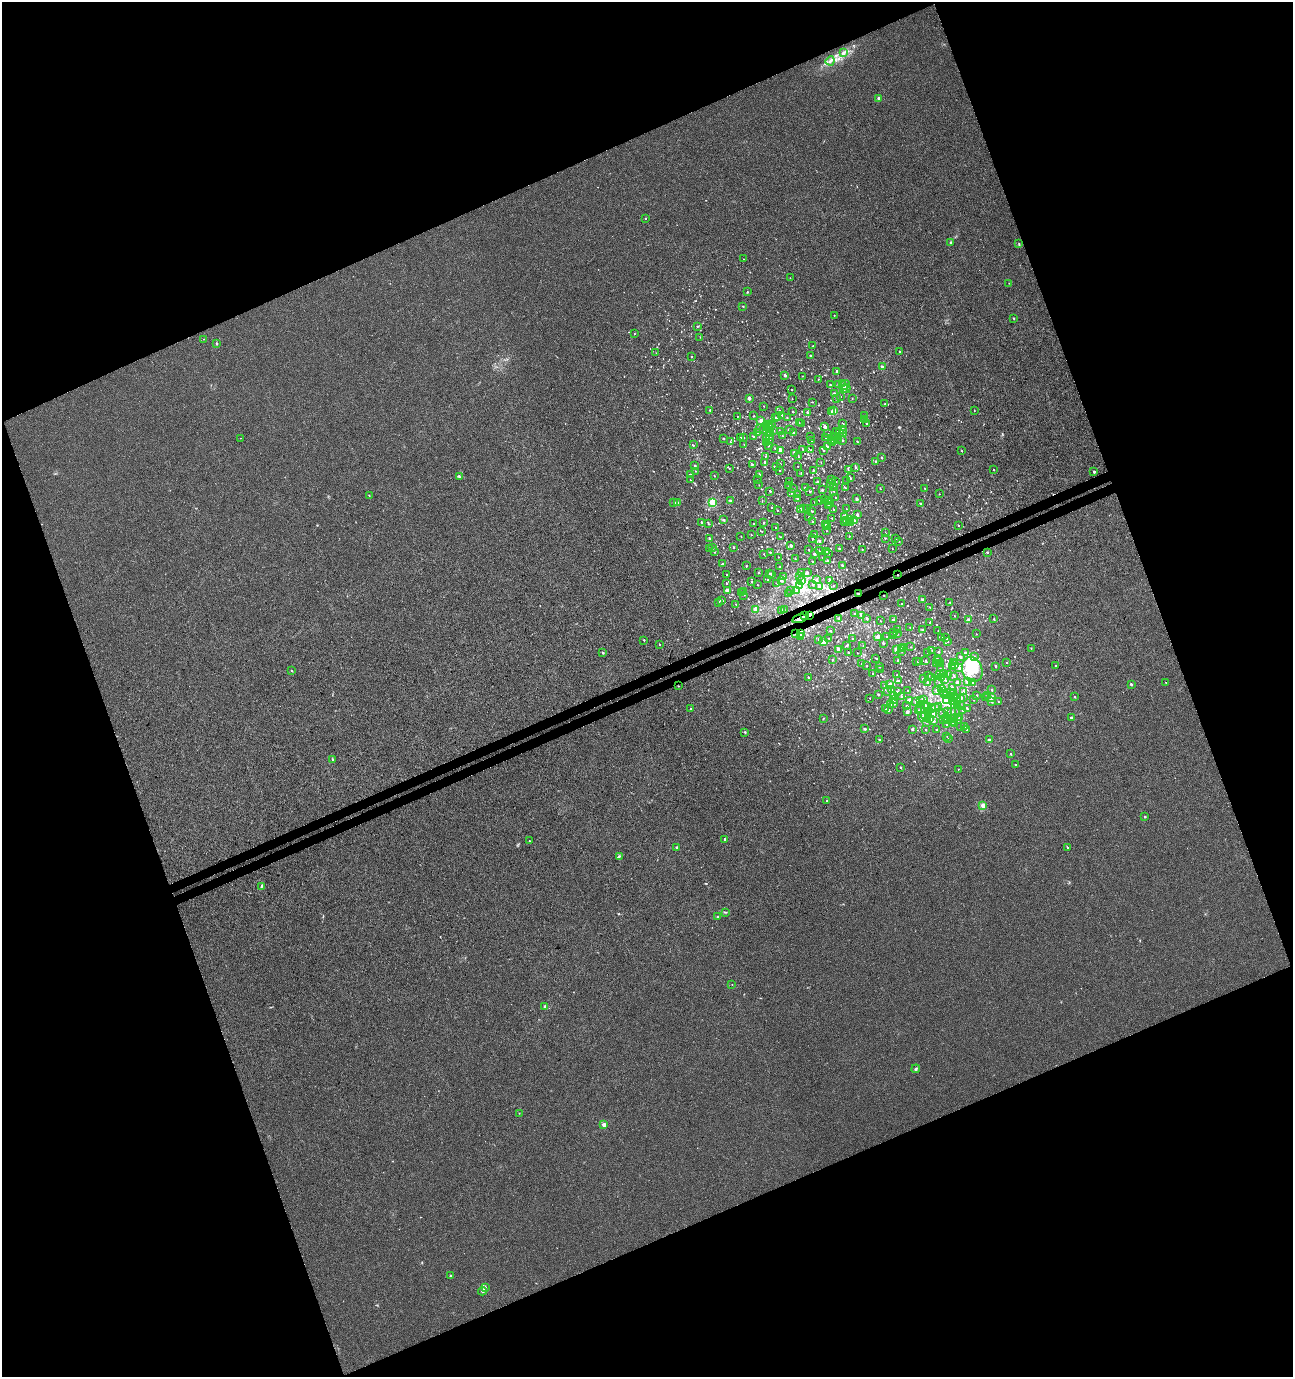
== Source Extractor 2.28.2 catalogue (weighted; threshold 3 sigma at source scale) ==
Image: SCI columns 153-5313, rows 47-5543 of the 5412 x 5593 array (HDU 1 of 3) = the unmasked area's bounding box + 8 px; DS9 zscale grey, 4 x 4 block average (1 PNG px = mean of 4 x 4 image px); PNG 1295 x 1379 px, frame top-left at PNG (2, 2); each listed source drawn as its Kron ellipse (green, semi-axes under 4 px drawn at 4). Shown black and unused: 42% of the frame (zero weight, under 3 of 4 exposures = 4% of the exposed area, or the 3 px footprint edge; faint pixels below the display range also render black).
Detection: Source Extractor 2.28.2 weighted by HDU 2 'WHT'. Background 0.00131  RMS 0.0027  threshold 0.0123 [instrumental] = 3 sigma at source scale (4.5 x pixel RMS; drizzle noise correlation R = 1.50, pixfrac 1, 0.0396/0.0396 arcsec/px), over >= 5 px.
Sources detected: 1100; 3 too faint to see at this stretch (4 x 4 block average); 9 inside a brighter object's white glare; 15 cosmic-ray / hot-pixel residue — neither listed nor drawn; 61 coinciding with a brighter row at this scale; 22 inside a brighter listed object's ellipse — not listed separately; of the other 990, all 500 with FLUX_AUTO >= 0.694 (the completeness limit of this list) listed and drawn (490 fainter detections not listed), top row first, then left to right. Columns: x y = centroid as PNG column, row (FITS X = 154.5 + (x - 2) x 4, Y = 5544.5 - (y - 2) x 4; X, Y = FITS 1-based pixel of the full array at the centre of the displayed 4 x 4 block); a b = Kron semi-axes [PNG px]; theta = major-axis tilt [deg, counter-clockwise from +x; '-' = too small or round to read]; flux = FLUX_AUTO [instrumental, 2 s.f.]
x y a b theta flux
843 53 4 2 - 1.5
830 61 5 2 - 3.2
879 98 2 2 - 11
645 218 2 2 - 1.3
950 243 2 2 - 1.7
1019 244 3 2 - 0.97
743 259 2 2 - 0.81
790 278 2 2 - 1
1009 283 2 2 - 0.73
747 292 2 2 - 2.7
743 306 2 2 - 1.9
834 315 2 2 - 1.2
1013 318 2 2 - 0.71
697 326 2 2 - 0.86
634 334 2 2 - 1.5
700 337 2 2 - 0.74
204 339 2 2 - 0.84
217 343 2 2 - 1.7
813 346 2 2 - 1.2
899 351 2 2 - 3
656 353 2 2 - 1.1
810 356 2 2 - 2.8
692 357 2 2 - 1.3
882 367 2 2 - 9.9
837 371 2 2 - 7.7
785 375 2 2 - 7
802 376 2 2 - 0.82
818 379 2 2 - 1.3
843 384 2 2 - 1.2
830 385 2 2 - 3.2
838 385 2 2 - 2
845 385 5 2 - 4.3
843 388 2 2 - 11
846 388 4 3 - 4.4
792 389 2 2 - 1.2
834 394 2 2 - 9.2
840 396 2 2 - 0.78
749 398 2 2 - 13
852 398 2 2 - 0.87
792 399 2 2 - 0.78
836 399 2 2 - 1.5
812 402 2 2 - 1.1
885 404 2 2 - 1.8
764 406 2 2 - 0.75
710 410 2 2 - 2.3
974 410 2 2 - 1
779 411 2 2 - 1.2
793 411 2 2 - 2.8
834 411 2 2 - 34
807 412 2 2 - 5.3
832 412 2 2 - 1.5
782 415 2 2 - 1.8
737 416 2 2 - 0.72
754 416 2 2 - 1.5
865 416 2 2 - 0.8
775 417 2 2 - 1.9
778 418 2 2 - 1.3
787 418 2 2 - 1.2
865 420 2 2 - 1.3
761 421 2 2 - 26
799 423 2 2 - 0.72
866 423 2 2 - 1.9
802 424 2 2 - 4.7
843 424 2 2 - 4.7
768 425 2 2 - 23
772 425 2 2 - 6
766 426 2 2 - 0.83
825 426 2 2 - 6.3
759 428 2 2 - 0.86
768 428 2 2 - 2.2
789 429 2 2 - 5.5
842 429 2 2 - 16
764 430 2 2 - 0.84
774 431 2 2 - 1.1
781 431 2 2 - 0.84
836 431 2 2 - 0.79
794 432 2 2 - 1.3
758 433 2 2 - 5.5
770 433 2 2 - 0.71
840 433 2 2 - 1
828 434 2 2 - 1.7
844 434 2 2 - 1.3
769 436 2 2 - 5.4
783 436 2 2 - 1.2
810 436 2 2 - 1.1
836 436 2 2 - 2.2
754 437 2 2 - 1
825 437 2 2 - 2.1
240 438 2 2 - 1
724 438 2 2 - 1.3
741 438 2 2 - 1.7
743 438 2 2 - 1.6
767 438 2 2 - 4.9
833 438 4 2 - 2
769 439 2 2 - 1
837 439 3 2 - 1.7
842 440 2 2 - 3.8
811 441 2 2 - 0.85
833 441 2 2 - 1.1
835 441 3 2 - 1.4
730 442 2 2 - 0.83
857 442 2 2 - 1.6
766 443 2 2 - 1.3
693 445 2 2 - 0.72
744 445 2 2 - 1.1
769 445 2 2 - 6.7
827 447 2 2 - 6.5
775 448 2 2 - 1
802 449 2 2 - 0.72
780 450 2 2 - 16
811 450 2 2 - 0.92
823 450 2 2 - 2.2
962 451 2 2 - 1.4
794 453 2 2 - 2.4
765 456 2 2 - 0.91
798 457 2 2 - 1.1
882 458 2 2 - 2.3
876 461 2 2 - 2.2
765 462 2 2 - 6.7
821 462 2 2 - 0.72
753 464 2 2 - 0.95
780 464 2 2 - 0.86
695 466 2 2 - 4.1
776 466 2 2 - 2.6
798 466 2 2 - 0.75
855 467 2 2 - 1.4
729 468 2 2 - 0.73
780 470 2 2 - 0.84
814 470 2 2 - 0.72
848 470 2 2 - 0.87
994 470 2 2 - 1.5
695 471 2 2 - 0.82
1094 472 2 2 - 6.3
801 473 2 2 - 1.1
759 474 2 2 - 1.1
690 475 2 2 - 7.4
714 476 2 2 - 1.4
459 477 4 2 - 1.8
850 478 2 2 - 2.2
690 480 2 2 - 0.84
758 480 2 2 - 0.84
831 480 2 2 - 1.4
847 480 2 2 - 0.75
789 481 2 2 - 1.9
818 482 2 2 - 10
835 482 2 2 - 0.78
831 484 2 2 - 0.7
759 485 2 2 - 0.73
789 486 2 2 - 0.97
834 487 2 2 - 0.72
805 488 2 2 - 2.5
846 488 2 2 - 0.77
880 488 2 2 - 1.1
925 488 2 2 - 0.85
793 489 2 2 - 1.3
822 490 2 2 - 3
770 491 2 2 - 2.1
810 491 2 2 - 2.2
833 491 2 2 - 0.79
791 493 2 2 - 1.6
798 494 2 2 - 2
939 494 2 2 - 0.71
369 495 2 2 - 1.5
836 497 2 2 - 0.99
798 498 2 2 - 8.4
856 499 2 2 - 8.3
762 500 2 2 - 0.87
819 500 2 2 - 2.9
824 500 2 2 - 0.79
730 501 2 2 - 8.8
829 501 2 2 - 0.8
674 502 2 2 - 6.7
677 502 2 2 - 5.2
712 502 2 2 - 80
815 502 2 2 - 2.1
920 503 2 2 - 4.3
830 504 2 2 - 2.5
828 505 2 2 - 0.73
771 507 2 2 - 0.69
800 509 2 2 - 6.6
804 509 2 2 - 1
807 509 2 2 - 0.77
833 509 2 2 - 0.81
847 509 2 2 - 1.4
777 510 2 2 - 1
812 511 2 2 - 2.5
857 515 2 2 - 8.4
844 516 2 2 - 6
809 517 2 2 - 1.2
832 518 2 2 - 1.2
724 520 2 2 - 4.9
850 520 2 2 - 1.4
854 520 2 2 - 7.1
812 521 2 2 - 0.91
844 521 2 2 - 1.9
847 521 2 2 - 2.6
702 522 2 2 - 3.9
764 523 2 2 - 2.3
851 523 2 2 - 6.5
708 524 2 2 - 0.94
754 524 2 2 - 1.4
826 524 2 2 - 2.7
958 525 2 2 - 1
828 526 2 2 - 1.2
776 528 2 2 - 0.71
762 531 2 2 - 0.77
827 531 2 2 - 0.86
885 533 2 2 - 0.78
815 534 2 2 - 0.86
751 535 2 2 - 0.98
741 536 2 2 - 0.99
849 536 2 2 - 1.3
781 537 2 2 - 1.3
709 538 2 2 - 5.2
813 538 2 2 - 0.84
885 538 2 2 - 2
896 538 2 2 - 1.3
819 540 2 2 - 1.2
899 541 2 2 - 1.4
791 546 2 2 - 11
713 547 2 2 - 1.7
734 547 2 2 - 1.8
710 548 2 2 - 0.75
892 548 2 2 - 0.77
839 549 2 2 - 5.3
862 549 2 2 - 1.5
809 550 2 2 - 1
819 551 2 2 - 0.92
826 551 2 2 - 4.7
714 552 2 2 - 2.4
770 552 2 2 - 1
988 552 2 2 - 0.87
764 554 2 2 - 1.5
814 554 2 2 - 11
829 554 2 2 - 0.7
778 557 2 2 - 1.2
823 558 2 2 - 0.95
795 559 2 2 - 0.88
812 561 2 2 - 1.5
827 561 2 2 - 0.85
723 563 2 2 - 1.4
842 565 2 2 - 8.4
746 566 3 2 - 0.96
780 567 2 2 - 1.3
801 572 2 2 - 1.4
807 572 2 2 - 3.9
758 573 2 2 - 1.5
769 574 2 2 - 0.9
727 575 2 2 - 1.2
772 575 2 2 - 1.3
897 575 2 2 - 1.3
783 576 3 2 - 1.4
799 576 2 2 - 0.96
768 580 2 2 - 1.2
801 580 2 2 - 0.74
817 580 2 2 - 1.7
830 580 2 2 - 2.6
782 581 2 2 - 5.4
752 582 2 2 - 1.9
726 583 2 2 - 1.5
777 583 2 2 - 0.89
757 585 2 2 - 1.1
813 585 2 2 - 1.8
799 586 2 2 - 170
833 586 2 2 - 0.82
819 587 2 2 - 2.8
727 590 2 2 - 11
796 590 3 2 - 1.8
790 591 2 2 - 0.88
741 592 2 2 - 12
744 592 2 2 - 1.2
788 594 2 2 - 1.1
858 594 2 2 - 2.5
744 595 2 2 - 0.91
884 595 2 2 - 1.5
922 599 2 2 - 7.6
722 600 2 2 - 1.8
718 602 2 2 - 2.2
950 602 2 2 - 1.1
736 604 2 2 - 0.74
901 604 2 2 - 0.84
929 607 2 2 - 0.97
784 609 2 2 - 0.98
756 610 2 2 - 60
782 610 2 2 - 3.1
854 613 2 2 - 1.7
809 615 3 2 - 3.3
805 616 2 2 - 130
862 616 3 2 - 1.5
954 616 2 2 - 0.83
838 618 2 2 - 4.7
867 618 2 2 - 4.8
800 619 7 4 14 100
994 619 2 2 - 2.2
893 620 2 2 - 6
968 620 2 2 - 17
880 621 2 2 - 0.71
930 622 2 2 - 4.2
910 628 2 2 - 1
922 629 2 2 - 5.1
897 630 2 2 - 5.4
830 631 2 2 - 3.4
938 631 2 2 - 0.79
894 632 2 2 - 1.2
801 633 2 2 - 14
796 634 2 2 - 1.6
897 634 2 2 - 0.88
976 634 2 2 - 0.86
800 636 2 2 - 1.2
893 636 2 2 - 1.2
877 637 2 2 - 11
887 637 2 2 - 4.7
829 638 2 2 - 0.74
942 638 2 2 - 0.72
945 638 2 2 - 1.1
818 639 2 2 - 1.4
853 639 2 2 - 4.7
644 640 2 2 - 1.7
824 641 2 2 - 22
947 641 2 2 - 1.7
883 643 2 2 - 6.9
659 644 2 2 - 1.6
847 645 2 2 - 3.7
863 646 2 2 - 0.98
904 647 2 2 - 4.6
911 647 2 2 - 0.76
1031 648 2 2 - 0.72
839 649 2 2 - 23
896 649 2 2 - 31
901 649 2 2 - 16
902 651 2 2 - 1.3
932 651 2 2 - 1
848 652 2 2 - 3.2
938 652 2 2 - 2.6
603 653 2 2 - 2.8
857 653 2 2 - 0.72
928 653 2 2 - 1.6
965 653 2 2 - 3.6
975 656 2 2 - 1.3
960 657 2 2 - 9.3
876 658 2 2 - 0.91
937 659 2 2 - 3.9
832 660 2 2 - 1.2
898 660 2 2 - 3.9
925 660 2 2 - 0.96
917 661 2 2 - 1.2
939 661 2 2 - 1.1
919 662 2 2 - 0.7
954 662 2 2 - 2
1007 662 2 2 - 1.7
861 664 2 2 - 1
937 664 2 2 - 1.3
941 664 2 2 - 0.81
955 664 2 2 - 5.4
867 665 2 2 - 0.75
953 666 2 2 - 2.6
995 666 2 2 - 4
1055 666 2 2 - 2
879 667 2 2 - 3
959 667 2 2 - 4.4
940 668 2 2 - 0.94
972 669 13 10 -70 36
880 670 2 2 - 2.9
292 671 2 2 - 0.89
943 673 2 2 - 1
873 674 2 2 - 1.7
949 674 2 2 - 1
897 675 2 2 - 1.7
928 675 2 2 - 1.3
939 675 2 2 - 1
954 676 2 2 - 2.1
808 677 2 2 - 2.5
932 678 2 2 - 2.6
942 678 2 2 - 1.7
923 679 2 2 - 3.1
944 679 2 2 - 2
898 681 2 2 - 7
927 682 2 2 - 1.2
957 682 2 2 - 3.6
967 682 2 2 - 10
1166 682 2 2 - 0.72
939 683 2 2 - 0.8
973 683 2 2 - 1.1
1131 684 2 2 - 6.1
885 685 2 2 - 7.4
890 685 2 2 - 29
678 686 2 2 - 0.76
952 687 2 2 - 2.2
942 689 2 2 - 1.7
891 690 2 2 - 1.7
908 690 2 2 - 1.2
991 690 2 2 - 3.5
888 691 4 2 - 2.1
897 691 2 2 - 1.4
937 691 2 2 - 5.2
963 691 3 2 - 1.9
943 692 2 2 - 14
953 692 2 2 - 0.83
945 693 2 2 - 4.6
951 693 2 2 - 3.3
878 694 2 2 - 3.9
947 695 2 2 - 1.5
977 695 2 2 - 2.9
987 695 2 2 - 2.1
894 696 3 2 - 3.2
901 696 2 2 - 2.7
954 697 2 2 - 9
991 697 2 2 - 34
1075 697 2 2 - 2.1
870 698 2 2 - 0.9
963 698 2 2 - 2.2
986 698 2 2 - 2
923 699 2 2 - 13
957 699 2 2 - 4.8
960 699 2 2 - 2.6
893 700 2 2 - 6.2
909 700 2 2 - 33
947 700 3 2 - 42
973 700 2 2 - 0.75
916 701 2 2 - 2.3
920 701 2 2 - 2.8
954 702 2 2 - 2.6
992 702 2 2 - 3.6
999 702 2 2 - 1.2
893 703 2 2 - 3.6
954 704 2 2 - 6.8
891 705 2 2 - 1.2
924 705 2 2 - 3.2
958 705 2 2 - 5.6
906 706 2 2 - 1.2
938 706 2 2 - 1.5
960 706 2 2 - 0.7
928 707 2 2 - 14
921 708 2 2 - 2.4
935 708 2 2 - 5.6
690 709 2 2 - 1
885 709 2 2 - 1
932 709 2 2 - 7.2
967 709 2 2 - 1.2
888 710 2 2 - 3.6
919 711 2 2 - 3.9
947 711 2 2 - 2.4
963 711 2 2 - 1.6
907 712 2 2 - 10
951 712 2 2 - 0.98
933 714 2 2 - 16
942 714 2 2 - 0.8
925 715 2 2 - 8.3
929 715 2 2 - 1.9
923 717 5 2 - 16
1071 717 2 2 - 5
823 718 2 2 - 0.77
930 718 2 2 - 5.7
945 718 2 2 - 2.1
960 718 2 2 - 1.6
953 719 2 2 - 1.1
944 720 2 2 - 0.81
948 720 2 2 - 1.2
958 720 2 2 - 5.7
933 721 2 2 - 4.8
927 722 2 2 - 1
953 722 2 2 - 2.7
954 723 2 2 - 2.2
946 725 2 2 - 1.7
965 726 2 2 - 1.2
961 727 2 2 - 1
864 729 2 2 - 5.6
912 729 2 2 - 4.6
926 729 2 2 - 2.1
937 730 2 2 - 3.5
967 730 2 2 - 2.4
745 732 2 2 - 2.7
947 736 2 2 - 0.85
949 738 2 2 - 1.1
879 740 2 2 - 5
989 740 2 2 - 8.6
1011 754 2 2 - 1.3
333 760 2 2 - 7.2
1015 765 2 2 - 4
901 767 2 2 - 2
958 769 2 2 - 0.79
827 801 2 2 - 2.1
983 805 2 2 - 26
1145 816 2 2 - 2.9
725 839 2 2 - 7.2
529 841 2 2 - 1
677 847 2 2 - 5.2
1067 847 3 2 - 1.4
619 856 3 2 - 1.8
261 887 2 2 - 1
725 912 3 2 - 1.5
717 916 2 2 - 1.2
732 985 2 2 - 0.95
545 1006 2 2 - 3.8
916 1069 4 2 - 2.3
519 1113 2 2 - 1.1
604 1125 2 2 - 26
451 1276 2 2 - 1.5
485 1287 3 2 - 1.9
482 1291 4 2 - 3.2
Overlapping masked pixels (flux is a lower limit): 8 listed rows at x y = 897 575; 858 594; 884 595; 809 615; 805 616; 800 619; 801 633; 796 634
Diffuse or blended objects may show on this block-average render without a row.